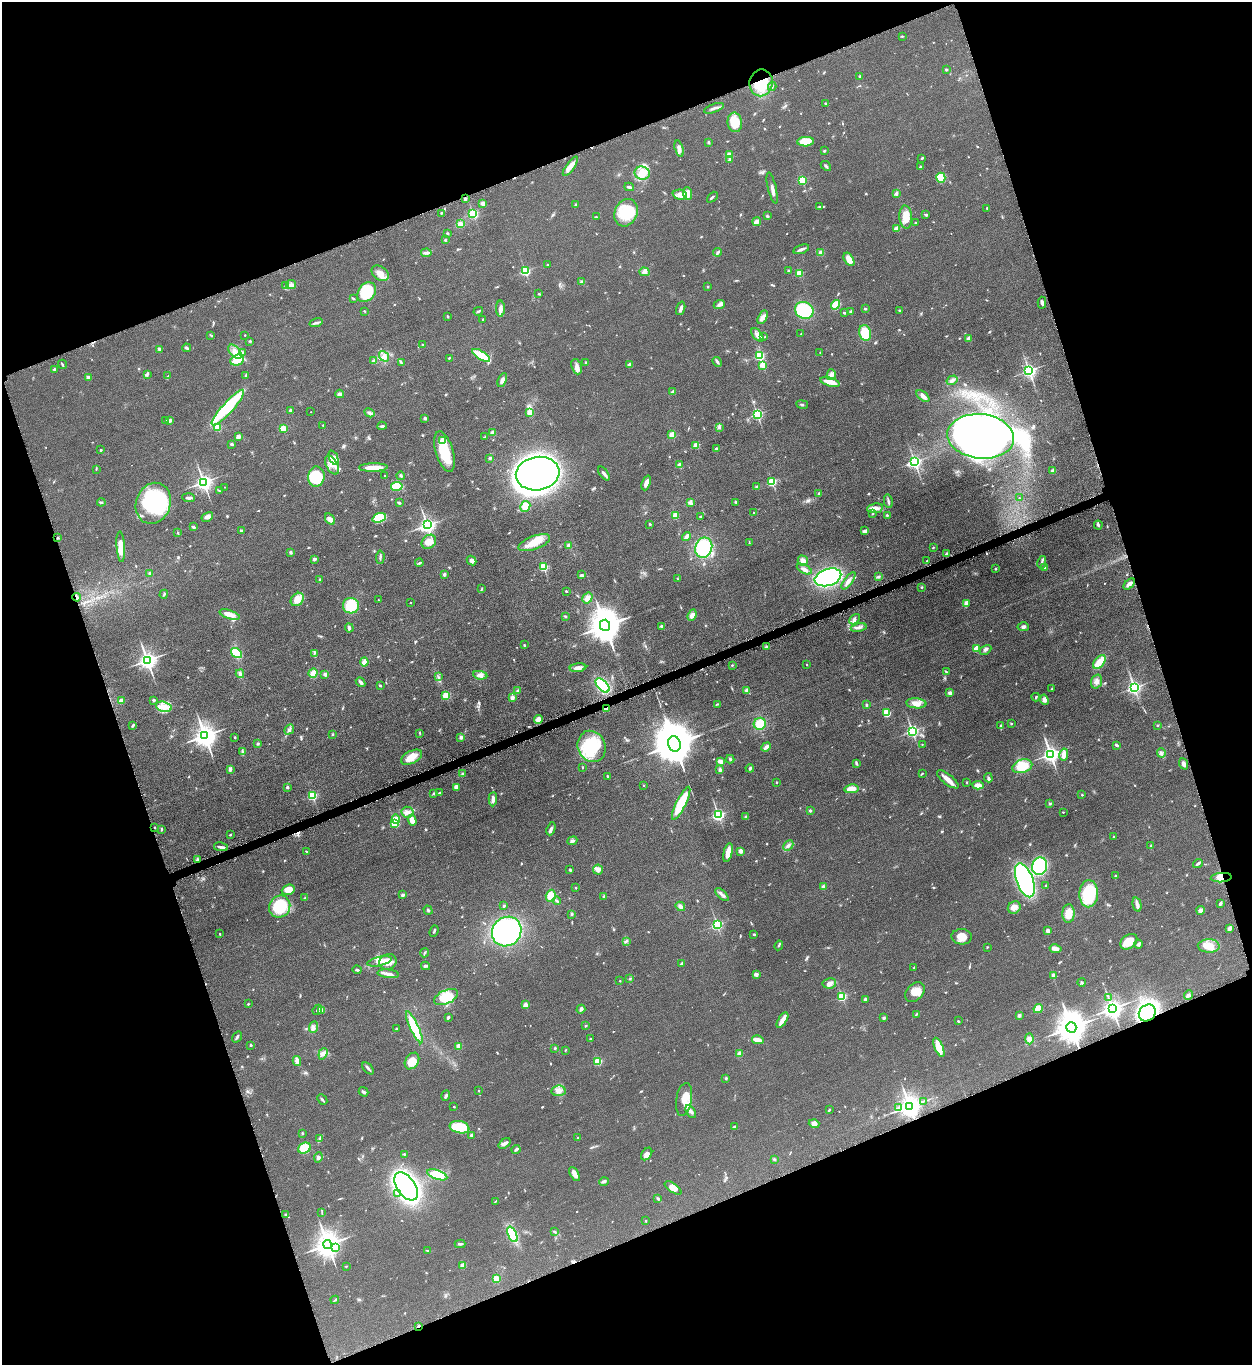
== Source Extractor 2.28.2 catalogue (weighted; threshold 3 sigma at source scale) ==
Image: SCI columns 163-5160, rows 7-5458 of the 5451 x 5466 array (HDU 1 of 3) = the unmasked area's bounding box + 8 px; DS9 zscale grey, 4 x 4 block average (1 PNG px = mean of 4 x 4 image px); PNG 1254 x 1367 px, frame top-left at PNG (2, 2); each listed source drawn as its Kron ellipse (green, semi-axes under 4 px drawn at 4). Shown black and unused: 40% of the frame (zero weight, under 4 of 8 exposures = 1% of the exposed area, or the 3 px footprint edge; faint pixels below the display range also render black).
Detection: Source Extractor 2.28.2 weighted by HDU 2 'WHT'. Background 0.0847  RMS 0.0079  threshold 0.0324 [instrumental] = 3 sigma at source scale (4.09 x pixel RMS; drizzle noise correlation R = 1.36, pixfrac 0.8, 0.05/0.05 arcsec/px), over >= 5 px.
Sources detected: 815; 1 too faint to see at this stretch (4 x 4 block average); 6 inside a brighter object's white glare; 3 cosmic-ray / hot-pixel residue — neither listed nor drawn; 11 coinciding with a brighter row at this scale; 41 inside a brighter listed object's ellipse — not listed separately; of the other 753, all 500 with FLUX_AUTO >= 2.98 (the completeness limit of this list) listed and drawn (253 fainter detections not listed), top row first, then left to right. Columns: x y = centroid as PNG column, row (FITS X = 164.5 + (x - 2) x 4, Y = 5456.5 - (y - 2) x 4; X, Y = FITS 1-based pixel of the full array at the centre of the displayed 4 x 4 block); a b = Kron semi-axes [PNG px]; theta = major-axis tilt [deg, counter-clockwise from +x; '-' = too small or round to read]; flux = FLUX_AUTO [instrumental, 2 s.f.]
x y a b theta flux
902 36 3 2 - 5.1
946 70 2 2 - 19
859 76 3 2 - 3.7
761 83 13 11 80 120
772 86 4 2 - 4.5
825 103 2 2 - 7.1
714 108 10 3 19 15
735 122 10 7 -82 93
708 142 2 2 - 5.1
806 142 8 5 2 75
679 149 8 4 -73 18
824 151 4 2 - 3.5
729 155 2 2 - 100
922 158 2 2 - 6.8
730 159 4 3 - 6.9
570 166 11 4 54 31
826 166 6 2 -43 6.6
920 167 2 2 - 22
642 173 8 6 -12 78
941 178 5 4 - 140
802 180 2 2 - 290
629 187 5 2 - 9
772 188 16 3 -77 23
896 193 3 3 - 8.8
687 194 6 4 -85 29
680 195 7 5 -6 22
712 197 6 2 45 6.2
465 199 3 2 - 10
483 203 3 3 - 13
576 205 3 2 - 4.8
819 206 3 2 - 4.6
987 208 3 2 - 3.6
441 213 2 2 - 4.9
626 213 14 11 65 130
473 214 2 2 - 510
926 214 4 2 - 6
767 216 3 2 - 5.1
596 217 3 2 - 3.1
906 217 11 6 -85 64
757 222 4 4 - 23
915 223 2 2 - 13
460 224 4 3 - 22
897 229 2 2 - 100
447 233 3 2 - 4.4
445 240 2 2 - 5.5
801 249 8 3 18 13
717 252 4 3 - 7.8
426 253 5 3 - 11
821 253 4 3 - 17
849 259 7 4 -56 40
547 265 2 2 - 6.5
788 270 3 2 - 3.6
525 271 2 2 - 490
644 272 5 4 - 19
380 273 9 6 -37 37
799 273 2 2 - 200
582 282 3 3 - 8
291 285 5 4 - 16
286 286 4 2 - 4.2
708 287 2 2 - 4.1
367 292 11 8 51 160
539 294 2 2 - 4.5
354 299 4 2 - 3.2
1042 303 6 3 -89 9
719 304 6 3 24 15
836 305 5 4 - 56
681 308 7 2 71 15
500 309 8 4 90 16
865 309 2 2 - 18
804 310 9 8 - 230
364 311 2 2 - 3.1
478 311 5 2 - 5.8
899 311 2 2 - 5.5
851 312 2 2 - 32
844 313 2 2 - 12
448 316 2 2 - 4.8
763 317 7 4 64 21
483 319 2 2 - 14
316 323 7 2 15 11
865 333 8 5 -75 120
801 334 2 2 - 3.3
211 335 4 2 - 3.3
245 335 2 2 - 6.4
757 335 8 4 -53 21
763 337 4 2 - 4.8
969 338 2 2 - 64
250 341 3 2 - 3.6
422 345 2 2 - 14
186 348 4 2 - 7.9
159 349 4 3 - 6.6
235 352 8 5 -49 31
242 353 2 2 - 40
820 353 3 2 - 3.6
481 355 10 4 -33 110
759 355 2 2 - 470
384 356 5 4 - 19
449 358 3 2 - 3.4
237 360 7 5 25 63
373 361 4 3 - 7.5
586 362 3 2 - 3.8
717 362 5 2 - 7.7
401 363 4 2 - 4.9
62 364 5 2 - 4.3
630 365 2 2 - 50
763 365 2 2 - 170
577 367 8 5 -71 24
54 369 3 2 - 4
1029 370 2 2 - 1300
147 374 3 3 - 6.8
246 375 3 2 - 7.8
831 375 5 4 - 16
168 376 3 2 - 3.2
88 378 3 3 - 18
502 380 7 3 66 16
952 380 6 3 31 11
830 382 10 3 -16 66
673 392 2 2 - 52
340 394 4 3 - 12
923 396 8 4 -40 21
802 405 6 2 -9 5.5
228 408 23 5 48 240
290 410 2 2 - 21
311 412 2 2 - 3.4
369 413 5 3 - 9.6
530 413 2 2 - 130
757 414 2 2 - 760
425 418 2 2 - 32
170 420 3 3 - 12
166 421 2 2 - 6
323 425 2 2 - 4.3
382 426 4 2 - 8.1
217 427 2 2 - 190
719 427 3 2 - 4.9
283 428 2 2 - 240
493 432 2 2 - 70
672 435 2 2 - 150
981 436 33 22 -6 3900
238 437 2 2 - 76
485 437 3 2 - 3.4
443 441 2 2 - 200
232 444 3 3 - 5
696 445 2 2 - 140
717 449 2 2 - 38
101 450 2 2 - 12
444 452 21 8 -73 140
333 458 8 4 -68 20
490 458 4 3 - 6.1
915 462 3 2 - 1100
332 465 10 5 -61 37
680 465 2 2 - 87
373 467 14 3 1 68
96 469 3 2 - 3.8
1053 471 2 2 - 46
604 473 8 2 -52 13
538 474 22 16 10 2200
384 475 2 2 - 3.1
401 476 4 2 - 5.9
316 477 10 8 83 160
204 482 3 2 - 2000
772 482 2 2 - 380
646 483 7 4 70 23
397 486 6 3 9 150
225 487 2 2 - 3.2
757 487 2 2 - 43
219 490 3 2 - 3.3
819 493 2 2 - 19
188 498 6 2 -4 12
1020 498 2 2 - 3.7
888 501 7 2 -78 8.7
101 502 4 2 - 4.8
736 502 3 2 - 3.8
153 503 21 17 70 410
399 503 3 2 - 10
690 503 3 2 - 6
525 506 5 5 - 54
875 508 8 4 8 24
754 513 2 2 - 3.4
873 514 2 2 - 3.5
675 515 2 2 - 130
887 515 2 2 - 5
207 517 6 4 29 16
700 517 2 2 - 7.6
379 518 7 4 18 81
330 519 6 4 -58 22
650 524 3 2 - 4.5
427 525 2 2 - 1900
1098 525 4 2 - 9.5
193 527 4 2 - 7.7
241 531 4 2 - 5.3
865 531 4 3 - 17
177 533 2 2 - 8.1
686 536 5 2 - 19
58 537 2 2 - 3
429 542 8 6 42 32
534 543 17 6 20 70
749 543 3 2 - 3.4
569 545 2 2 - 50
121 547 15 4 -86 62
933 547 2 2 - 3.7
704 548 10 8 70 210
290 553 4 2 - 5.3
946 554 4 2 - 5.2
380 557 7 2 87 8.1
314 559 2 2 - 46
472 561 5 4 - 15
803 561 5 5 - 24
927 561 3 2 - 5.9
1042 562 6 2 78 8
419 563 4 2 - 6.7
543 567 2 2 - 360
1045 568 3 2 - 7.4
804 569 8 4 -27 19
996 569 2 2 - 4
149 573 2 2 - 12
444 574 4 3 - 7
582 575 4 2 - 5.2
878 576 3 2 - 3.8
828 577 14 8 18 820
320 579 2 2 - 5.2
678 579 3 2 - 4
848 581 10 4 54 21
1129 584 7 3 42 19
922 587 2 2 - 15
482 589 3 2 - 3.3
566 591 2 2 - 5
164 594 4 2 - 4.8
77 597 4 2 - 6.4
587 598 6 4 57 28
297 599 7 5 45 43
379 600 2 2 - 3
410 603 2 2 - 3.7
966 603 4 2 - 7
351 606 8 8 - 110
230 615 11 4 -19 35
692 615 6 4 69 22
565 616 3 2 - 5.5
855 619 6 3 49 13
605 625 6 5 - 11000
661 626 2 2 - 22
859 627 8 3 12 16
1023 627 5 3 - 9.6
349 628 4 2 - 11
524 645 2 2 - 5.5
767 647 4 3 - 6.4
977 649 2 2 - 150
985 650 6 3 30 10
236 653 6 3 -35 170
314 653 3 2 - 5
147 660 3 3 - 2400
364 662 4 3 - 36
1099 662 8 5 53 50
732 665 3 2 - 3.5
807 665 2 2 - 4.4
578 668 8 3 7 33
946 672 4 2 - 4.5
313 673 5 3 - 45
240 674 4 3 - 11
325 674 3 3 - 10
480 675 7 4 -8 19
438 677 2 2 - 4
361 682 5 2 - 14
1096 682 7 5 71 20
380 685 3 2 - 5.2
603 685 8 5 -46 240
1134 687 3 2 - 1400
1052 689 3 2 - 3.3
747 690 4 4 - 8.9
518 691 3 2 - 5.7
950 693 2 2 - 55
446 695 2 2 - 250
1036 697 4 2 - 4.2
512 698 3 3 - 19
154 700 3 2 - 7.9
1044 700 5 4 - 19
121 701 2 2 - 110
916 703 10 5 -5 28
717 704 4 2 - 4.3
866 705 3 2 - 4.9
164 707 8 5 -16 52
606 708 2 2 - 87
887 713 4 3 - 59
538 719 4 3 - 28
760 724 6 6 - 60
1011 724 3 2 - 3.4
1157 725 2 2 - 4
132 726 4 2 - 6.4
1000 726 4 2 - 6.9
289 730 5 3 - 12
912 731 2 2 - 940
420 733 3 2 - 3.1
332 734 2 2 - 3.9
205 736 4 3 - 4000
235 737 2 2 - 3.9
461 737 2 2 - 52
257 743 2 2 - 3
674 744 8 6 -75 23000
922 744 2 2 - 3.5
1117 745 3 2 - 10
592 746 16 13 -65 240
766 747 5 2 - 19
242 752 4 2 - 6.3
1161 753 5 2 - 7.2
1050 754 3 3 - 2100
1064 755 6 3 78 30
411 757 11 6 28 57
730 759 4 2 - 7.7
720 762 3 3 - 27
856 763 4 3 - 6.1
1183 764 6 3 -68 11
1022 766 10 6 18 98
583 767 2 2 - 4.7
750 768 4 3 - 7.4
230 769 4 2 - 11
720 769 4 3 - 7.3
922 773 3 2 - 3.8
463 774 3 2 - 4.2
607 776 3 2 - 4
988 778 5 2 - 7
948 779 13 5 -38 34
776 782 2 2 - 5.9
967 782 3 2 - 3.5
644 785 2 2 - 6
978 785 6 4 -4 27
287 787 2 2 - 22
456 787 3 3 - 26
851 789 7 4 8 43
434 793 4 3 - 5
439 793 2 2 - 5.1
312 795 2 2 - 490
1082 795 2 2 - 7.4
493 799 7 3 87 21
681 803 18 5 64 160
1049 803 4 2 - 5.1
810 811 2 2 - 20
407 812 6 5 - 18
1063 812 2 2 - 5.7
718 815 2 2 - 930
746 817 3 2 - 9.6
396 819 5 3 - 30
412 820 5 4 - 30
395 824 2 2 - 260
155 828 2 2 - 6.9
161 829 3 2 - 4.3
551 829 7 3 69 9.9
230 835 3 2 - 4.4
1114 837 2 2 - 18
572 841 5 3 - 8.8
788 845 6 2 43 12
1151 846 3 3 - 5.4
221 847 7 3 -10 12
306 851 2 2 - 3
741 851 2 2 - 85
728 853 10 4 77 47
198 860 3 2 - 8.1
1198 864 5 3 - 7
1040 866 9 7 74 300
570 870 3 2 - 5.1
598 870 5 5 - 18
1115 875 3 2 - 4.4
1221 878 10 4 5 42
1025 880 18 8 -70 690
1046 885 2 2 - 9.6
823 887 2 2 - 51
576 888 2 2 - 3.1
288 890 6 5 - 54
1089 894 13 9 88 190
403 895 3 2 - 11
722 895 8 2 -44 13
551 896 6 5 - 54
604 896 3 3 - 5.3
305 898 3 2 - 5
556 901 4 2 - 6.9
1220 903 4 2 - 9.3
1137 904 7 3 -76 18
280 906 11 10 - 190
504 906 3 2 - 5
680 906 5 3 - 15
1014 907 7 6 - 30
428 910 5 2 - 6.1
1201 910 4 3 - 14
1068 913 9 6 87 53
572 914 3 2 - 6.5
717 925 2 2 - 680
1229 928 4 2 - 17
434 931 6 2 70 6.5
1048 931 3 3 - 14
507 932 15 14 - 1100
220 934 2 2 - 8.6
754 934 2 2 - 12
962 937 10 7 -3 43
626 941 3 2 - 4.2
1129 942 9 6 39 77
1138 944 4 3 - 8.6
779 945 5 2 - 6
1209 946 11 6 -1 58
987 947 2 2 - 3.3
1055 949 6 3 -10 30
424 953 4 2 - 4.9
379 961 12 4 12 36
388 962 9 7 32 40
682 963 3 2 - 4.9
425 966 4 3 - 7.9
914 968 3 2 - 3.3
357 970 4 2 - 6.3
388 974 11 3 -7 19
756 974 2 2 - 66
1053 975 3 3 - 8.5
630 979 3 2 - 3.2
620 981 2 2 - 6.1
1082 982 4 2 - 5
829 983 7 5 10 16
915 992 11 8 44 43
1188 995 5 3 - 12
842 996 2 2 - 460
446 997 13 6 23 110
1108 997 2 2 - 3
865 999 2 2 - 31
248 1004 2 2 - 9
526 1005 2 2 - 91
1112 1008 3 3 - 3000
581 1009 5 3 - 9.2
1038 1009 5 4 - 52
317 1010 5 2 - 5.1
321 1010 3 3 - 7.9
1147 1013 9 7 46 830
916 1014 4 2 - 4.9
1019 1015 4 3 - 6.4
448 1017 4 2 - 6.8
884 1018 2 2 - 7.3
782 1020 9 2 58 53
958 1021 3 2 - 3.4
585 1026 3 2 - 3.2
313 1027 6 3 66 13
414 1027 17 4 -65 170
1071 1027 5 5 - 9000
396 1029 3 2 - 3.9
237 1037 6 2 56 7.9
591 1039 2 2 - 4.8
1029 1039 5 3 - 13
758 1040 6 2 -14 40
251 1045 2 2 - 18
459 1046 2 2 - 110
939 1047 10 4 -67 76
555 1048 2 2 - 15
565 1050 2 2 - 3.1
323 1054 6 4 71 16
740 1054 2 2 - 110
297 1061 5 2 - 35
412 1061 9 6 56 74
598 1061 2 2 - 250
368 1068 7 2 -48 12
726 1078 3 2 - 5.2
479 1091 2 2 - 3.6
558 1091 7 5 7 23
364 1092 5 3 - 8.7
446 1096 5 3 - 8.8
684 1099 16 7 80 61
322 1100 6 2 -49 8
924 1101 3 2 - 3.3
909 1106 4 3 - 4100
454 1107 2 2 - 3.3
898 1108 3 2 - 4.4
829 1110 4 2 - 4
691 1111 7 3 -59 13
814 1124 5 4 - 20
735 1126 4 2 - 4.3
459 1127 10 6 -12 120
302 1133 3 2 - 4.1
472 1135 2 2 - 14
320 1138 4 2 - 6.1
578 1138 2 2 - 5.4
504 1143 7 3 38 16
304 1148 6 5 - 89
516 1149 5 2 - 8.9
405 1154 3 2 - 3.1
647 1154 7 5 55 22
318 1157 5 4 - 12
774 1159 3 2 - 4.5
574 1174 8 3 -61 32
437 1175 10 4 -19 170
604 1181 5 3 - 10
406 1186 16 9 -55 1700
673 1188 9 4 -34 32
398 1194 2 2 - 4.6
658 1198 4 2 - 5
495 1201 2 2 - 3.4
322 1212 3 2 - 3.8
286 1215 2 2 - 23
646 1221 2 2 - 8.5
554 1231 4 2 - 5.7
512 1234 8 4 -67 170
460 1244 5 2 - 10
328 1245 4 4 - 5200
336 1247 3 2 - 93
428 1250 4 2 - 4.7
463 1265 2 2 - 110
346 1267 2 2 - 3.6
496 1279 2 2 - 200
335 1300 4 2 - 4.3
418 1326 3 2 - 8
Overlapping masked pixels (flux is a lower limit): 9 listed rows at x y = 761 83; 981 436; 77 597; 606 708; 1221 878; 1147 1013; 1071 1027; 909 1106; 418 1326
Diffuse or blended objects may show on this block-average render without a row.